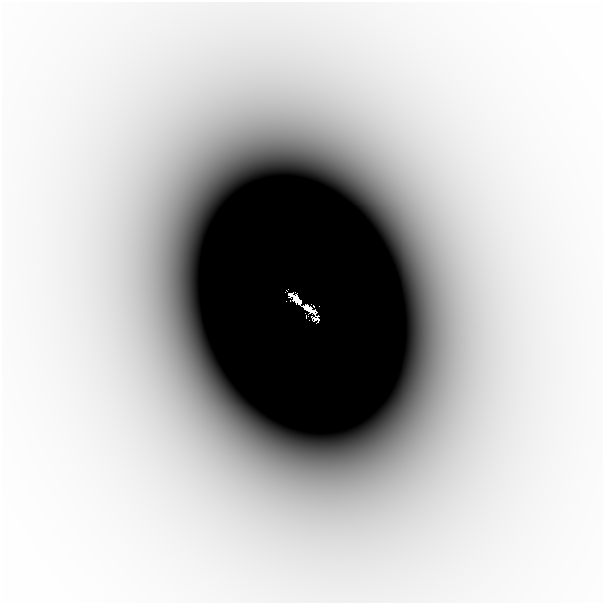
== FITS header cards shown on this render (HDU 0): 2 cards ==
NAXIS1  =                  601
NAXIS2  =                  601

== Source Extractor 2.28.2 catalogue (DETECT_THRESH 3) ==
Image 601 x 601 px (HDU 0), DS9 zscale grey, 1 PNG px = 1 image px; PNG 605 x 605 px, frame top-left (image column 1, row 601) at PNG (2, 2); no overlay
Background -3.39e-06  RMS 9.3e-07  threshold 2.79e-06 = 3 sigma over >= 5 px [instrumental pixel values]
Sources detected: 3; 2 with non-positive FLUX_AUTO (blend fragments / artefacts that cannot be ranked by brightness) are not listed; the other 1 listed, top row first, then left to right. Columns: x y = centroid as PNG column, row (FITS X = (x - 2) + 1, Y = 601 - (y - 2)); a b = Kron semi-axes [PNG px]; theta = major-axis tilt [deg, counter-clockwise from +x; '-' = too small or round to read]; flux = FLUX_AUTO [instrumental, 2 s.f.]
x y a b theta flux
308 308 11 4 -33 0.09
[2 non-positive-flux detections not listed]